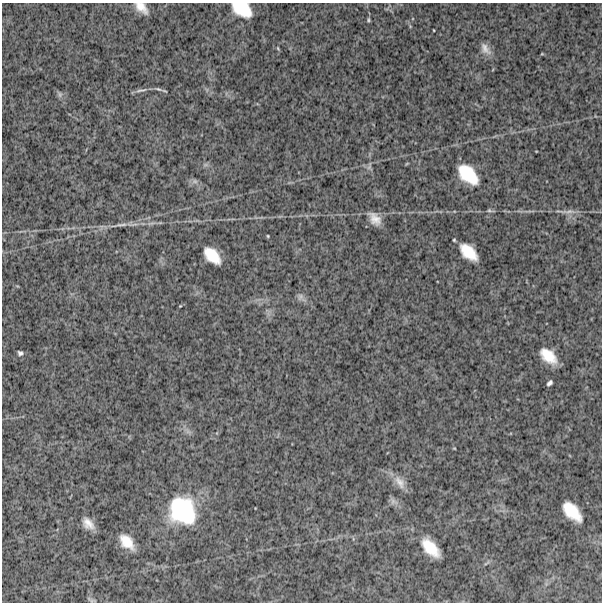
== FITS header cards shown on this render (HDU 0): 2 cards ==
NAXIS1  =                  600
NAXIS2  =                  600

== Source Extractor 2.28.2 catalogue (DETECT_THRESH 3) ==
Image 600 x 600 px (HDU 0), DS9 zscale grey, 1 PNG px = 1 image px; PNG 604 x 604 px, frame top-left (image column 1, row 600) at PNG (2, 3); no overlay
Background 1480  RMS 260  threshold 767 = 3 sigma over >= 5 px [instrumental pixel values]
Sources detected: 37; all 37 listed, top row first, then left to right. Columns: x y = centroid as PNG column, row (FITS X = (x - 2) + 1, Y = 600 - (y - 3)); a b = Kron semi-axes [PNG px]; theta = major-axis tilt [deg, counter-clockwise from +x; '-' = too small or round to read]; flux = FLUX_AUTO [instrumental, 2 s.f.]
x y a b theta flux
141 8 15 8 -42 1.9e+05
242 9 20 13 -28 5.2e+05
368 20 6 4 75 2.3e+04
433 30 3 2 - 1.2e+04
278 48 5 4 - 1.8e+04
485 49 16 9 -56 1.3e+05
158 89 13 4 -18 4.5e+04
141 90 18 4 10 6.4e+04
60 94 8 6 -89 4.2e+04
407 163 5 3 - 1.6e+04
205 165 7 4 18 3.4e+04
369 167 7 6 - 4.5e+04
468 174 25 14 -45 6.4e+05
195 181 9 6 -1 5.4e+04
490 211 11 3 -10 3.2e+04
568 211 26 5 2 1.1e+05
375 219 15 9 -49 1.9e+05
121 225 20 4 2 1.0e+05
268 236 3 3 - 1.7e+04
468 252 18 10 -44 4.2e+05
212 255 18 10 -45 4.0e+05
301 297 14 7 -44 7.5e+04
180 306 5 4 - 1.4e+04
20 353 6 5 - 4.2e+04
548 356 17 10 -42 3.7e+05
549 383 6 4 46 4.6e+04
188 432 7 4 -19 4.9e+04
454 448 4 3 - 1.2e+04
400 482 21 11 -55 1.7e+05
393 502 12 8 -22 7.0e+04
182 511 32 28 -50 1.5e+06
572 511 21 11 -47 4.8e+05
88 524 13 8 -47 1.7e+05
127 542 18 10 -47 3.1e+05
430 548 21 11 -47 4.3e+05
486 563 11 2 35 2.8e+04
91 600 12 4 -22 3.6e+04
At the frame edge (FLAGS 8, measured only in part): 2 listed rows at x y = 141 8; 242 9